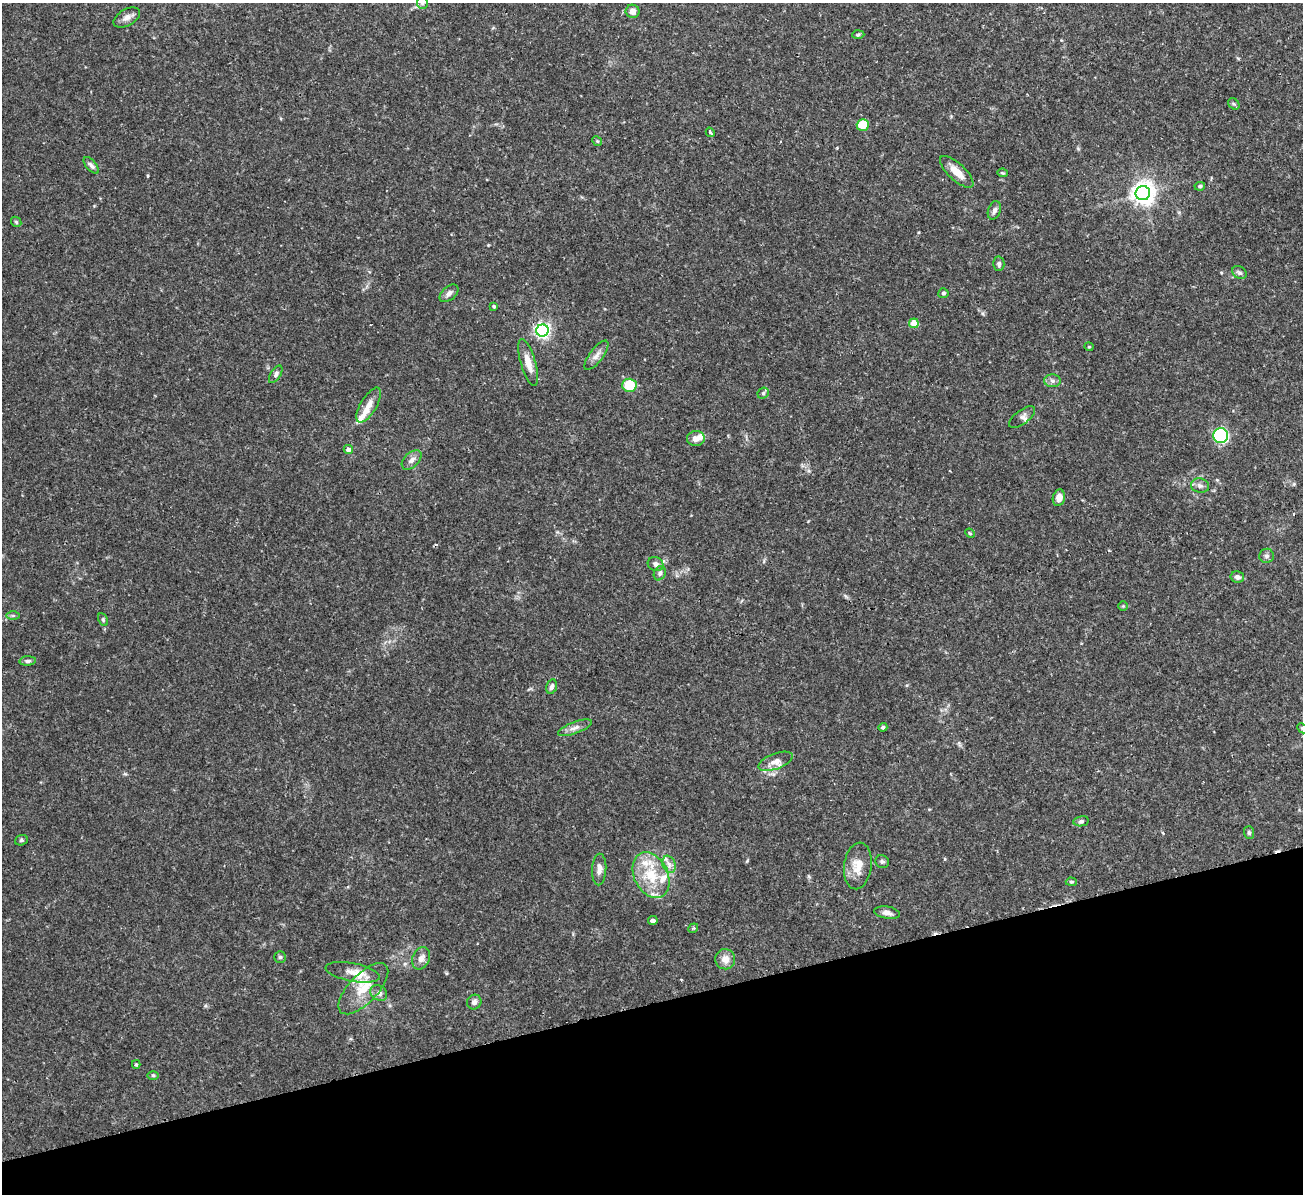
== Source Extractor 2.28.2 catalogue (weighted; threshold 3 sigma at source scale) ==
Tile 14 of 4 x 4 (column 2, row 4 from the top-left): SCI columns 1357-2657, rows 171-1362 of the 5316 x 5225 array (HDU 1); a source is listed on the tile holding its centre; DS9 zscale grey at full resolution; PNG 1305 x 1196 px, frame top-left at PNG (2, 3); each listed source drawn as its Kron ellipse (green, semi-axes under 4 px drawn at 4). Shown black and unused: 16% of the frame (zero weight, under 2 of 3 exposures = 3% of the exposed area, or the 3 px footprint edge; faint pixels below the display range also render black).
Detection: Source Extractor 2.28.2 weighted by HDU 2 'WHT'; one run over the whole footprint, this tile lists its part. Background 0.119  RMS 0.0072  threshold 0.0325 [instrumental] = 3 sigma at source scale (4.5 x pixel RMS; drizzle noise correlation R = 1.50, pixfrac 1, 0.05/0.05 arcsec/px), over >= 5 px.
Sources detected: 81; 2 cosmic-ray / hot-pixel residue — neither listed nor drawn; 7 inside a brighter listed object's ellipse — not listed separately; the other 72 listed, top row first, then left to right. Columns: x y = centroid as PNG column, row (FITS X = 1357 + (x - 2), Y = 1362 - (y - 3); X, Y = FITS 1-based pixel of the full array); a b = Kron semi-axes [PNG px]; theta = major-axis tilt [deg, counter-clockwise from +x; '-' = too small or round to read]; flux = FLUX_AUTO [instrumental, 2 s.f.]
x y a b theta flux
422 3 6 5 - 1.4
633 11 7 6 - 4
127 17 14 8 29 4
858 35 6 4 2 0.93
1234 104 6 5 - 1.1
863 125 6 6 - 14
710 132 5 3 - 1.3
597 141 5 4 - 0.82
91 165 10 5 -48 2
957 172 21 8 -43 8.7
1003 173 5 3 - 0.71
1200 186 5 4 - 1.1
1143 193 7 7 - 520
994 210 9 6 69 2.5
16 222 6 4 -46 0.99
999 264 7 5 87 1.5
1239 273 8 6 -36 1.7
449 293 11 6 41 3
943 293 5 5 - 1.3
494 306 3 3 - 1.2
914 323 4 4 - 15
542 331 6 6 - 180
1089 347 4 4 - 0.7
596 355 18 6 53 4.1
528 362 24 7 -74 8.4
276 374 10 5 58 2.2
1052 381 8 6 -3 2.2
629 385 7 7 - 20
763 393 6 5 - 1.1
369 405 20 8 59 7
1022 417 15 7 37 2.9
1221 436 7 7 - 83
696 438 9 7 5 4.4
348 449 4 4 - 2.7
412 460 12 7 43 3.1
1200 486 9 7 -10 2.4
1059 498 8 6 80 5.5
970 533 5 4 - 0.96
1267 556 7 7 - 2
656 564 8 7 - 2.9
660 573 7 5 63 2
1237 577 7 5 -12 2.4
1123 606 5 5 - 0.77
13 615 6 4 0 1.1
103 620 7 4 -65 1
28 661 8 4 5 1.7
551 687 7 5 74 2.1
883 727 4 4 - 1.1
575 728 18 5 20 3.7
1302 728 6 4 -45 0.9
775 761 18 7 21 5.1
1081 821 8 5 10 1.6
1249 832 6 5 - 1.2
21 840 6 5 - 1
882 862 7 6 - 1.4
669 864 9 6 -70 3.1
858 866 23 13 83 10
599 869 16 7 87 4.3
651 875 24 17 -64 22
1071 882 5 4 - 0.93
887 913 13 6 -9 3.1
653 920 5 3 - 15
693 928 5 4 - 0.98
280 957 5 5 - 1.1
421 958 11 8 67 3.9
725 959 10 10 - 5.7
353 972 27 9 -11 7.9
363 989 32 14 46 16
379 993 9 7 -37 2.8
474 1002 7 7 - 2.6
136 1064 4 3 - 1.1
153 1075 6 4 -1 0.81
Isophote crosses this tile's border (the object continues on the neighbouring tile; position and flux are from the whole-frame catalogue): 2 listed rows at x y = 422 3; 1302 728